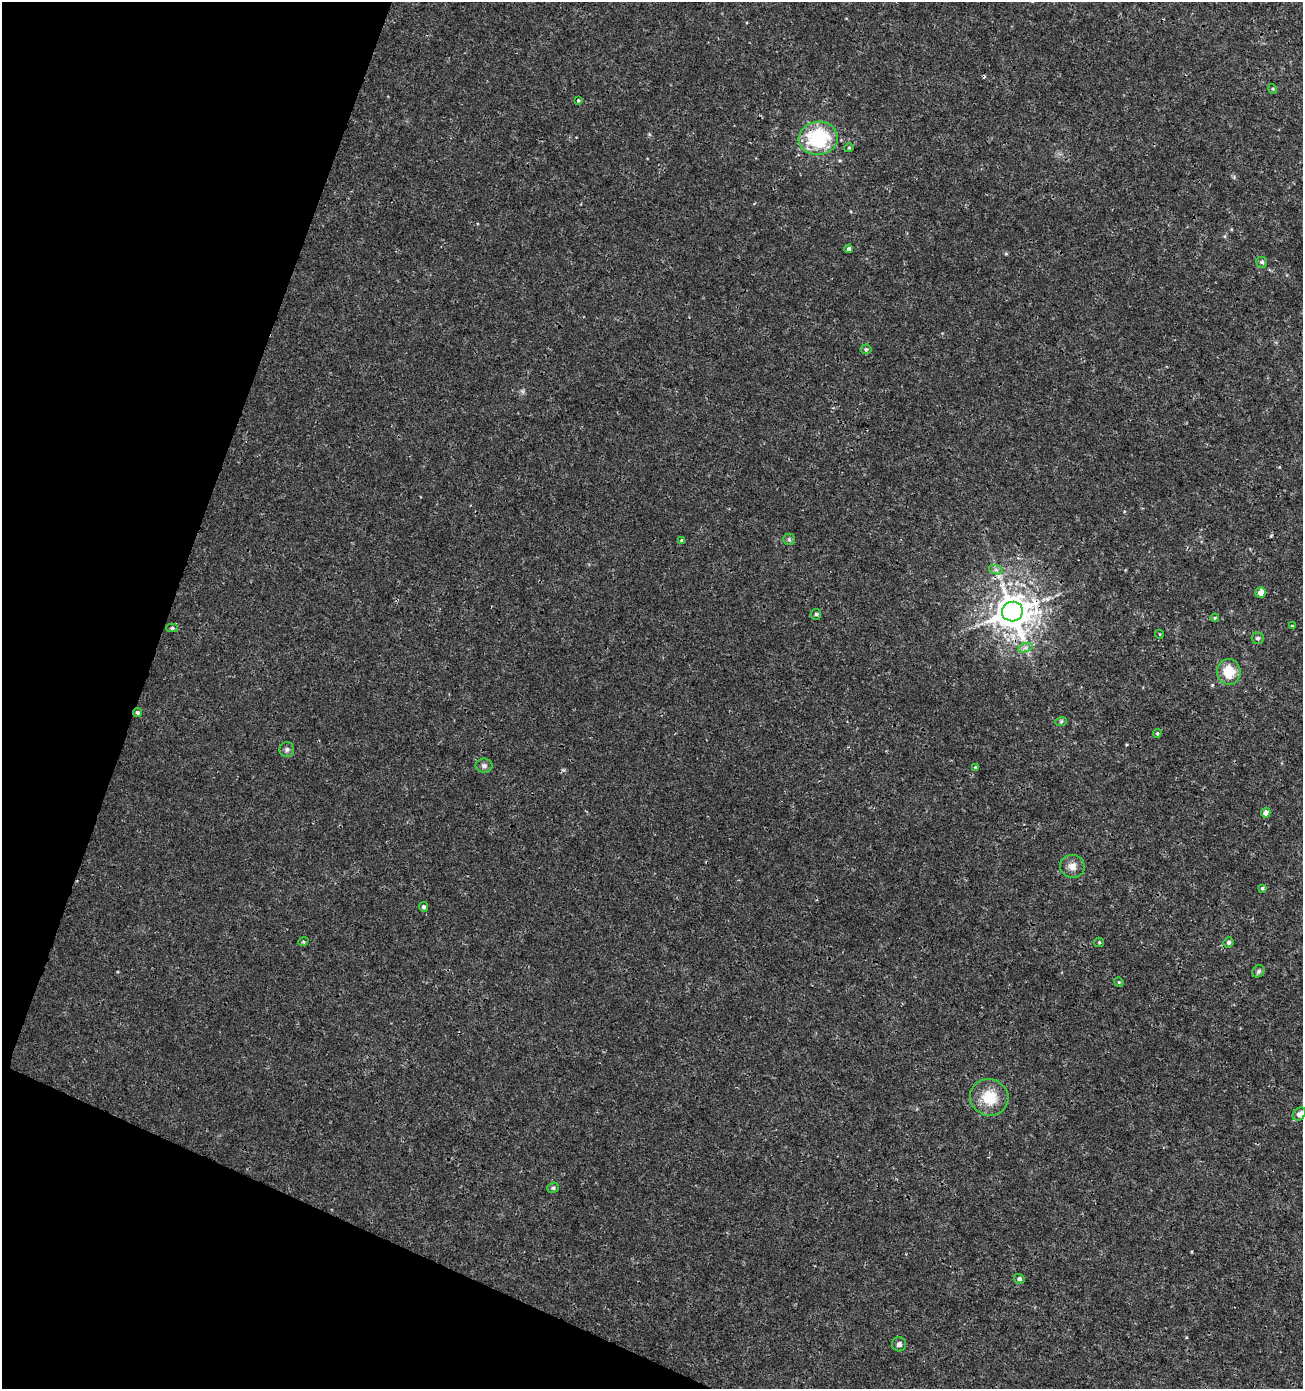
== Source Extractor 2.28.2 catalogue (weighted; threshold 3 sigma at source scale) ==
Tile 9 of 4 x 4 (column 1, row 3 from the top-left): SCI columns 277-1577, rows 1389-2775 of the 5692 x 5560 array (HDU 1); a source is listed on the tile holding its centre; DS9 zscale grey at full resolution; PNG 1305 x 1391 px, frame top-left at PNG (2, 2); each listed source drawn as its Kron ellipse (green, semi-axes under 4 px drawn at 4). Shown black and unused: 18% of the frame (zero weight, under 3 of 4 exposures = <1% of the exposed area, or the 3 px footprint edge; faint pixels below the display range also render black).
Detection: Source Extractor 2.28.2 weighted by HDU 2 'WHT'; one run over the whole footprint, this tile lists its part. Background 0.00165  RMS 9.3e-04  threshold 0.0042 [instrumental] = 3 sigma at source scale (4.5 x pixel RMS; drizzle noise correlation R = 1.50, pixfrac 1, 0.0396/0.0396 arcsec/px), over >= 5 px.
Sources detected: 41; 1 cosmic-ray / hot-pixel residue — neither listed nor drawn; the other 40 listed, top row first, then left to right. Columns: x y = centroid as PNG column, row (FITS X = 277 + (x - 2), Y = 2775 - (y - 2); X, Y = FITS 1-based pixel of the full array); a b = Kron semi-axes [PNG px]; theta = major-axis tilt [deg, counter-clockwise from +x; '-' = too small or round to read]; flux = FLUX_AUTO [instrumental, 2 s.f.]
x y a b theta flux
1273 89 5 3 - 0.091
578 100 4 3 - 0.095
818 138 19 16 6 6.7
849 148 5 4 - 0.1
849 249 4 4 - 0.25
1262 262 6 5 - 0.22
866 349 5 5 - 0.14
789 539 6 5 - 0.16
681 540 3 3 - 0.31
996 570 7 4 -18 0.23
1261 593 5 5 - 0.66
1012 612 10 10 - 230
816 614 5 5 - 0.15
1215 618 4 3 - 0.09
1292 626 4 3 - 0.074
172 628 6 4 1 0.14
1159 634 4 3 - 0.064
1258 638 6 6 - 0.18
1025 648 7 4 18 0.25
1229 672 13 12 - 2.1
137 712 5 4 - 0.19
1061 722 6 3 20 0.13
1157 733 4 3 - 0.11
287 750 7 7 - 0.25
484 766 8 7 - 0.28
975 767 4 4 - 0.12
1266 813 5 4 - 0.62
1072 866 12 11 - 0.67
1262 888 4 4 - 0.14
423 907 5 4 - 0.2
303 942 5 3 - 0.093
1099 942 5 4 - 0.11
1228 942 5 4 - 0.22
1258 971 7 5 47 0.16
1119 982 5 4 - 0.11
989 1097 19 18 - 2.5
1299 1114 7 5 44 0.54
553 1188 6 5 - 0.19
1019 1279 5 4 - 0.22
899 1344 7 7 - 0.31
Overlapping masked pixels (flux is a lower limit): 3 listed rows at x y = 1012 612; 1229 672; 137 712